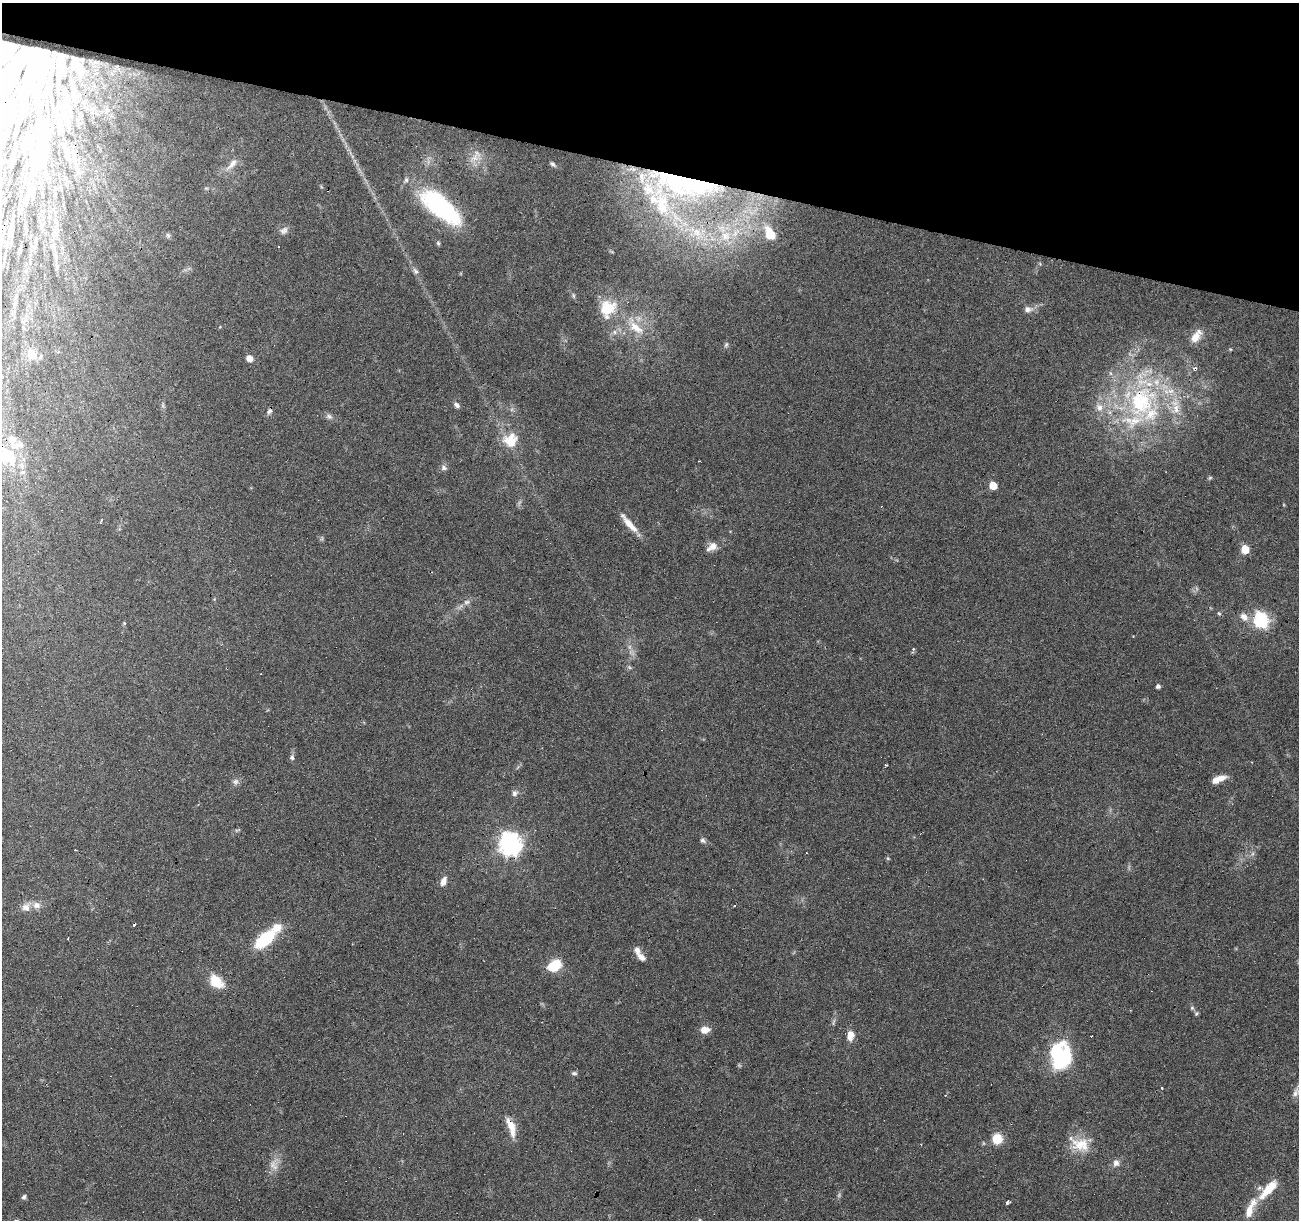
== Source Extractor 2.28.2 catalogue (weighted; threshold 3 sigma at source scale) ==
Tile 2 of 4 x 4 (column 2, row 1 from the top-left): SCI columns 1298-2594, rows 3871-5088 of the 5191 x 5367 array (HDU 1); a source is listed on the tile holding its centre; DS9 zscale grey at full resolution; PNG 1301 x 1222 px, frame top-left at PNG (2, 3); no overlay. Shown black and unused: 14% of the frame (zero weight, under 4 of 8 exposures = <1% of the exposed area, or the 3 px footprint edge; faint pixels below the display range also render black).
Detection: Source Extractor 2.28.2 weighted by HDU 2 'WHT'; one run over the whole footprint, this tile lists its part. Background 0.0351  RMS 0.0019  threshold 0.00791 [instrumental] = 3 sigma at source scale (4.09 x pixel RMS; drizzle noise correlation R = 1.36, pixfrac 0.8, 0.0396/0.0396 arcsec/px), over >= 5 px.
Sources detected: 139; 4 too faint to see at this stretch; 9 inside a brighter object's white glare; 11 cosmic-ray / hot-pixel residue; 1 long thin detection or spike segment (spike, bleed or trail) — not listed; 23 inside a brighter listed object's ellipse — not listed separately; the other 91 listed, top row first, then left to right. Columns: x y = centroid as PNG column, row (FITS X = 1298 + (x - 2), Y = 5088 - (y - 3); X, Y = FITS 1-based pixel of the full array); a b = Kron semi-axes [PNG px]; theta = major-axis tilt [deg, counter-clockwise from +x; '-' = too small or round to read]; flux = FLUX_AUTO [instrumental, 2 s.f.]
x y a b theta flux
53 57 14 3 81 0.5
4 59 29 5 39 2.3
60 64 22 7 84 2.1
80 70 12 7 -88 0.65
65 113 28 14 -69 4.1
5 137 34 11 71 4.6
24 144 43 10 80 4.8
44 149 98 18 -89 20
67 153 16 7 89 1.1
475 158 18 10 16 2.1
232 164 21 8 46 1.7
553 164 9 5 -37 0.48
687 183 81 26 -9 33
206 188 6 4 -18 0.24
27 197 28 9 76 3.3
662 205 39 20 -88 11
440 207 44 17 -39 28
10 229 23 12 82 2.8
284 230 12 8 43 0.89
697 233 42 21 -19 13
769 234 19 12 -62 4.2
168 235 7 5 -67 0.33
438 243 6 5 - 0.3
56 256 7 4 -71 0.42
415 271 9 6 -59 0.6
573 296 8 4 -81 0.3
15 303 13 5 71 0.79
607 309 20 17 56 6.2
1028 309 11 8 6 1
635 327 34 13 -48 5
614 332 6 6 - 0.5
1195 337 18 8 57 2.2
726 344 8 5 63 0.35
1230 349 5 4 - 0.18
32 354 6 5 - 6.3
249 358 6 6 - 1.4
1110 373 6 4 -71 0.33
1141 401 55 40 60 31
163 405 9 4 77 0.32
456 405 8 6 -37 0.58
269 411 9 6 42 0.5
329 416 9 7 -5 0.62
12 439 16 14 80 2.7
510 440 20 18 37 4.4
8 456 8 6 -57 15
443 468 8 7 - 0.56
993 485 5 5 - 3.9
629 524 30 7 -49 2.5
712 547 16 9 33 1.5
1245 549 6 5 - 5.5
467 602 8 6 -11 0.57
1219 613 6 5 - 0.27
1244 617 12 9 -46 1.4
1261 620 7 7 - 31
124 623 5 4 - 0.2
913 649 3 2 - 0.5
1158 686 4 4 - 0.51
292 757 8 6 -88 0.47
1218 779 16 6 21 2
236 781 9 7 44 0.65
514 793 8 7 - 0.69
237 830 9 3 12 0.28
703 840 7 6 - 0.49
510 844 9 8 - 120
806 853 3 2 - 0.25
888 858 5 3 - 0.2
443 881 12 7 66 1.2
36 905 11 9 -2 1.2
26 907 11 10 - 1.4
265 939 22 11 40 10
641 957 13 7 -40 1.1
554 965 12 8 31 6.7
216 982 9 6 -40 8.5
1192 1008 6 5 - 0.34
1196 1013 6 5 - 0.29
833 1022 13 2 73 0.32
705 1030 11 8 5 1.6
850 1035 11 8 83 1.7
1061 1056 24 18 -89 19
574 1073 8 5 -1 0.36
1296 1092 15 8 63 0.96
945 1095 3 3 - 0.21
511 1125 21 9 -54 2.3
997 1139 10 10 - 3.6
1080 1144 30 17 -27 4.5
1116 1163 9 8 - 0.94
274 1165 18 13 -88 1.9
1269 1189 29 9 47 4.5
24 1197 6 5 - 0.38
1008 1203 4 3 - 0.6
1249 1211 21 9 75 2.2
Overlapping masked pixels (flux is a lower limit): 6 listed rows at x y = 687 183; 440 207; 10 229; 1141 401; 510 844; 511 1125
Isophote crosses this tile's border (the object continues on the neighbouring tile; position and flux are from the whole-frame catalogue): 3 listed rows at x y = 4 59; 5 137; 1296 1092